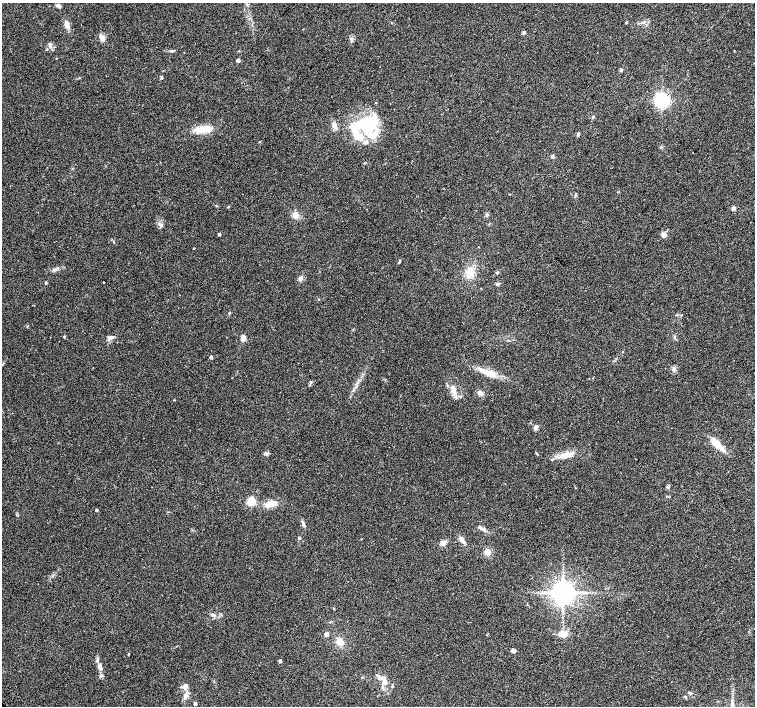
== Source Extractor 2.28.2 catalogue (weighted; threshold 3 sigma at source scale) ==
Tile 10 of 4 x 4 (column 2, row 3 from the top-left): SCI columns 1528-3032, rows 1595-3002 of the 6070 x 6070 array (HDU 1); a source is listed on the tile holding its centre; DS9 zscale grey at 2 x 2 block average (1 PNG px = mean of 2 x 2 image px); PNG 757 x 708 px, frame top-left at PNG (2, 3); no overlay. Shown black and unused: <1% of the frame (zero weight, under 2 of 3 exposures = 2% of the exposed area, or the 3 px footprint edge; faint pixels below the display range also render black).
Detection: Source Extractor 2.28.2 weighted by HDU 2 'WHT'; one run over the whole footprint, this tile lists its part. Background 0.118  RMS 0.0099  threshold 0.0445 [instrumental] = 3 sigma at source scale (4.5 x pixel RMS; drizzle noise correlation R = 1.50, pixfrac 1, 0.0396/0.0396 arcsec/px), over >= 5 px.
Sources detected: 80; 1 cosmic-ray / hot-pixel residue — not listed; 7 inside a brighter listed object's ellipse — not listed separately; the other 72 listed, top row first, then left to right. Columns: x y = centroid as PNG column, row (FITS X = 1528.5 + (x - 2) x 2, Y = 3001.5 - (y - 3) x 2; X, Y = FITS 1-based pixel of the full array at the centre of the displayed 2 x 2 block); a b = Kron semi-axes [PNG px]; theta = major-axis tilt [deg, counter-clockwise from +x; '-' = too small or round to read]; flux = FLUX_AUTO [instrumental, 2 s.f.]
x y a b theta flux
58 6 6 3 -25 5.9
626 22 3 2 - 1.6
67 25 10 5 -71 11
524 32 4 3 - 2.9
102 38 10 4 -57 9.2
351 40 4 3 - 2.9
50 45 8 3 -83 4.5
47 49 2 2 - 1.2
172 51 6 2 -3 2.5
238 60 3 3 - 6.8
621 70 4 2 - 1.8
162 78 3 3 - 2.3
662 100 4 4 - 660
334 125 8 5 -64 9.6
367 126 21 18 46 97
203 129 22 7 3 37
578 134 5 3 - 3.5
552 157 4 3 - 3.9
575 195 6 2 81 2
733 208 3 3 - 11
295 215 7 6 - 11
487 215 4 3 - 2.7
161 225 5 4 - 4.6
219 234 2 2 - 4.8
664 235 6 6 - 6.9
478 247 2 2 - 1
193 248 2 2 - 1.1
399 261 4 2 - 2.3
497 272 4 2 - 2
470 273 12 9 72 26
300 278 5 4 - 7.3
46 283 3 3 - 2.6
498 284 5 3 - 3.3
229 313 3 3 - 1.6
64 337 3 2 - 1.6
110 338 8 5 40 7.4
243 338 8 5 86 9.1
211 357 3 2 - 5.9
674 369 5 4 - 5.4
489 373 15 6 -22 28
311 382 3 3 - 1.8
453 390 11 5 -78 17
480 393 5 5 - 7.1
536 427 6 4 87 6.3
718 444 21 5 -46 32
266 453 5 4 - 4
566 455 15 6 22 22
669 486 5 3 - 2.7
251 501 3 3 - 120
270 504 15 7 10 23
96 510 2 2 - 3.7
303 524 8 3 -69 4.9
484 530 4 3 - 3.4
299 538 3 3 - 2.2
462 540 8 5 -54 8.2
443 543 6 5 - 7.9
487 552 6 6 - 12
563 592 5 5 - 2300
326 634 3 3 - 11
563 634 7 5 5 18
340 642 8 7 - 14
514 651 5 3 - 3.5
128 654 3 2 - 1.4
280 661 3 3 - 5.2
100 667 8 4 -68 12
377 675 3 2 - 1.7
384 681 9 6 -88 13
185 686 3 3 - 20
392 686 3 3 - 1.7
690 693 4 3 - 3.1
185 696 9 4 84 9.1
195 704 3 2 - 6.5
Diffuse or blended objects may show on this block-average render without a row.